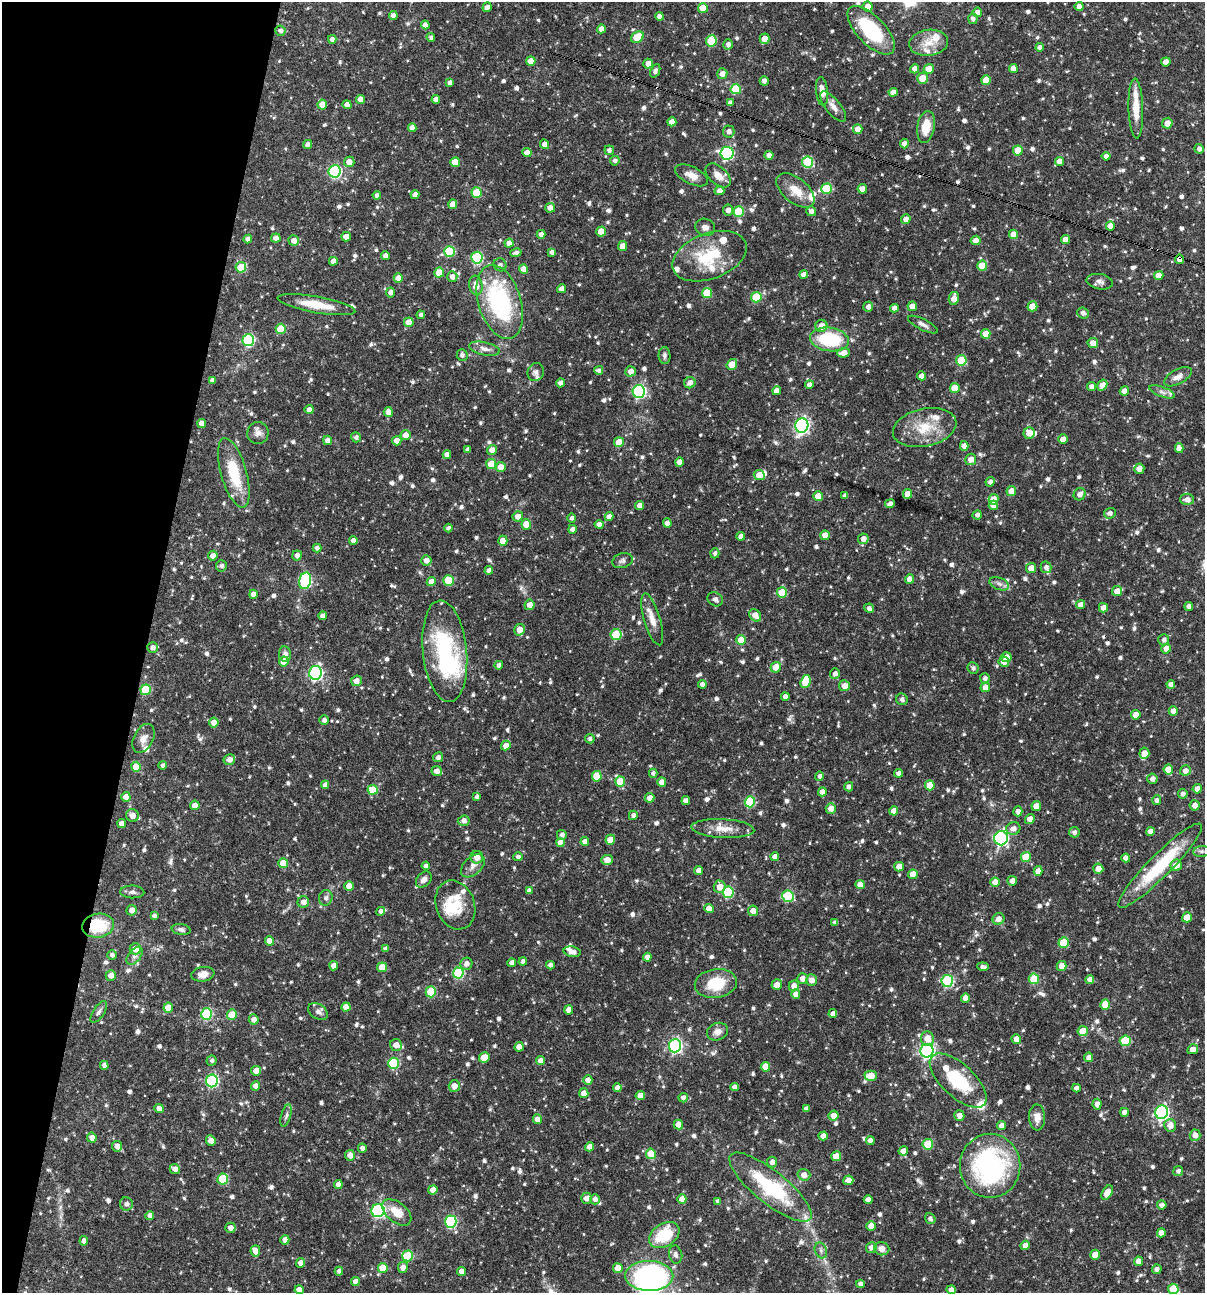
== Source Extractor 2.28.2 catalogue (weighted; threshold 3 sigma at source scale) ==
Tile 9 of 4 x 4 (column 1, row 3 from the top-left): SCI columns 250-1452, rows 1293-2583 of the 5187 x 5168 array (HDU 1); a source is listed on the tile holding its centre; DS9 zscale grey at full resolution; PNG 1207 x 1295 px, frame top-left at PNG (2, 2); each listed source drawn as its Kron ellipse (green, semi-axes under 4 px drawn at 4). Shown black and unused: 12% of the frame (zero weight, under 3 of 4 exposures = <1% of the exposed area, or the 3 px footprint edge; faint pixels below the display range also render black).
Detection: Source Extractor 2.28.2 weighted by HDU 2 'WHT'; one run over the whole footprint, this tile lists its part. Background 0.0711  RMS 0.0035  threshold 0.0159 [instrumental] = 3 sigma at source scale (4.5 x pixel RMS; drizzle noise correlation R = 1.50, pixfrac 1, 0.05/0.05 arcsec/px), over >= 5 px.
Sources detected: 957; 2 inside a brighter object's white glare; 4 cosmic-ray / hot-pixel residue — neither listed nor drawn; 26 inside a brighter listed object's ellipse — not listed separately; of the other 925, all 500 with FLUX_AUTO >= 1.04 (the completeness limit of this list) listed and drawn (425 fainter detections not listed), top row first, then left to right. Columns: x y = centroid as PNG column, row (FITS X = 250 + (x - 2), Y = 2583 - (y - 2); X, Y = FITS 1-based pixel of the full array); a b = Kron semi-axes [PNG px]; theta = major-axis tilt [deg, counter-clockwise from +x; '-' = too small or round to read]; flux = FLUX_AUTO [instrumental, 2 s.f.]
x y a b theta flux
1079 6 4 4 - 1.9
487 7 5 4 - 1.6
868 7 5 5 - 2.2
703 8 5 5 - 6.7
977 12 5 4 - 2.2
393 16 4 4 - 2.1
660 16 4 4 - 2.1
973 19 5 4 - 1.2
425 25 4 4 - 1.9
601 29 4 4 - 2.2
871 30 31 14 -46 23
280 31 5 5 - 1.2
431 37 5 4 - 1.1
637 37 7 5 36 10
332 39 4 4 - 1.6
765 39 5 5 - 2.8
711 41 5 5 - 11
929 43 19 13 8 5.5
728 44 5 5 - 1.3
1040 47 4 4 - 1.6
531 61 5 4 - 3
1166 62 5 4 - 2.7
648 64 5 5 - 2.7
1013 68 4 4 - 2.5
915 69 4 4 - 2.2
929 69 5 5 - 4.2
655 71 7 4 66 1.3
722 74 5 5 - 2.1
922 78 5 5 - 4
986 80 5 5 - 6.7
764 81 4 4 - 1.5
450 83 4 4 - 1.3
736 89 5 5 - 15
822 91 14 6 -83 3
893 92 4 4 - 2.2
360 99 4 4 - 2.3
436 99 4 4 - 1.9
730 103 4 4 - 1.5
322 104 5 5 - 4
347 105 4 4 - 2.3
833 107 18 7 -51 2.4
1136 108 30 7 -88 6.3
672 122 4 4 - 2.8
1167 123 5 5 - 2.6
926 127 16 8 80 7
412 128 4 4 - 2.1
858 129 5 4 - 2.4
729 131 6 6 - 1.6
307 144 5 4 - 1.3
544 144 5 4 - 2
904 144 4 4 - 2.1
1199 149 5 4 - 1.2
609 150 5 4 - 1.1
1018 150 5 5 - 7.1
527 153 4 4 - 3
727 153 6 6 - 46
769 155 4 4 - 2.3
1106 156 4 4 - 1.4
615 161 5 5 - 1.1
1060 161 4 4 - 2.6
349 162 5 5 - 2.8
455 162 5 5 - 5.5
808 162 5 5 - 21
335 171 6 6 - 46
692 175 18 8 -26 3.2
718 175 15 9 -42 3.6
827 189 5 5 - 16
862 189 4 4 - 3.1
795 190 22 12 -39 5.9
719 191 5 4 - 2
477 192 5 5 - 11
415 194 4 4 - 1.6
377 195 4 4 - 1.2
453 204 5 4 - 2.4
550 208 5 4 - 2.3
728 210 5 5 - 1.8
739 211 5 5 - 15
811 211 5 5 - 1.6
906 219 5 4 - 2.2
1110 226 4 4 - 1.9
705 227 10 8 -17 1.7
601 231 5 5 - 5.3
541 234 4 4 - 1.7
1014 234 4 4 - 3.8
346 237 5 4 - 2.2
276 238 4 4 - 2.5
248 239 4 4 - 1.9
1065 239 4 4 - 2.7
976 240 5 4 - 2.6
294 241 5 5 - 2.2
509 243 4 4 - 2.1
623 246 5 4 - 2.7
449 251 5 5 - 17
552 252 4 4 - 1.8
516 253 6 4 12 1.1
385 256 4 4 - 2
709 256 39 22 21 17
477 258 6 5 - 28
1180 259 4 4 - 2.1
333 261 4 4 - 2
500 265 7 6 - 1.1
982 266 5 5 - 7
241 267 5 5 - 8.7
524 269 5 4 - 3.4
439 272 5 5 - 5.5
804 274 4 4 - 2.2
1159 275 5 4 - 3.3
452 277 5 5 - 1.8
398 278 4 4 - 3
1100 282 13 7 -10 1.5
476 286 10 6 -82 3.6
562 289 4 4 - 2.1
391 292 5 4 - 1.8
707 293 5 5 - 11
756 297 5 5 - 12
954 299 7 5 80 3.1
500 302 38 21 -73 44
316 305 39 8 -10 8.3
912 306 5 4 - 3.3
1032 306 5 5 - 5.4
868 307 5 4 - 1.6
894 308 4 4 - 1.8
1083 313 6 5 - 1.3
421 315 4 4 - 1
409 322 5 5 - 4.5
923 324 16 5 -27 1.6
821 326 6 6 - 2.9
281 329 5 5 - 8.4
986 334 5 4 - 3.6
829 339 19 11 -9 23
248 340 6 6 - 36
1093 343 5 5 - 2.6
484 349 15 6 -13 2.1
844 353 6 5 - 3
462 355 6 5 - 1.2
664 356 8 6 -89 1.1
961 360 5 5 - 11
732 364 6 5 - 5.6
599 370 4 4 - 1.1
630 371 5 5 - 2.3
536 372 9 8 - 1.3
921 376 4 4 - 1.8
1178 377 15 7 28 2.5
213 380 4 4 - 1.5
561 383 4 4 - 2.2
690 383 6 5 - 1.8
809 385 4 4 - 1.6
1102 385 6 4 60 3
1091 387 4 4 - 1.5
955 388 5 5 - 6.2
639 391 6 6 - 48
777 391 4 4 - 2.9
1124 391 5 4 - 2.1
1162 392 13 5 -20 1.6
309 410 4 4 - 2
388 412 5 4 - 2.4
202 423 4 4 - 1.9
802 426 7 6 - 91
925 428 32 19 13 11
258 433 11 10 - 2
1029 433 6 5 - 3.2
405 435 5 5 - 2.9
356 437 5 4 - 1.2
1063 439 5 4 - 2.3
327 440 5 4 - 1.7
397 441 5 5 - 2.4
619 442 5 5 - 7.5
964 446 5 4 - 1.9
1179 448 5 4 - 2.3
468 449 4 4 - 1.3
492 450 5 5 - 2.2
447 455 4 4 - 1.9
971 459 5 5 - 2.5
679 462 4 4 - 2.2
491 464 5 5 - 5.7
501 467 5 5 - 3.2
1139 469 5 5 - 2.4
234 473 36 12 -74 15
759 475 6 5 - 3.5
990 482 5 4 - 1.3
1011 491 5 5 - 3.1
907 494 5 4 - 3.1
1080 494 6 6 - 2.1
818 496 5 5 - 5.1
845 496 4 4 - 1.3
994 499 5 5 - 2.9
1187 499 6 6 - 2.2
890 504 5 4 - 1.6
993 505 5 4 - 2.8
640 506 4 4 - 2.3
1110 513 6 5 - 1.4
977 515 5 4 - 1.2
518 516 5 5 - 2.3
609 517 4 4 - 2
572 518 4 4 - 1.1
667 523 5 4 - 2.3
526 524 5 5 - 5.2
599 524 4 4 - 1.4
448 528 4 4 - 1.2
572 529 4 4 - 1.8
825 535 4 4 - 2.8
741 536 4 4 - 2.3
863 539 5 5 - 2.3
353 540 4 4 - 1.4
503 541 5 4 - 3.2
317 548 4 4 - 1.2
715 553 5 4 - 1.1
297 555 5 4 - 1.8
213 556 5 4 - 2.1
426 560 5 5 - 2
622 561 10 7 18 1.2
221 566 5 5 - 1.2
1046 567 6 5 - 1.4
1031 568 5 5 - 2.7
489 570 4 4 - 1.3
909 579 5 4 - 2.3
448 580 5 5 - 11
305 581 8 6 74 41
431 582 4 4 - 2.6
999 584 10 6 -21 1.4
1117 591 5 5 - 3.2
782 592 5 5 - 10
253 594 4 4 - 2.6
715 599 8 6 -36 1.1
529 605 5 5 - 2.6
1081 605 5 4 - 2.2
1189 606 4 4 - 1.3
869 608 5 4 - 1.3
1103 608 4 4 - 2.6
755 615 7 5 -49 3
323 616 4 4 - 1.4
652 619 27 8 -73 4
519 630 6 5 - 3.3
616 634 5 5 - 15
741 640 5 5 - 6.2
1164 640 6 5 - 1.1
153 648 5 5 - 1.5
1166 648 5 4 - 2.4
445 651 51 22 -84 41
285 654 8 6 -81 1.5
1006 657 5 5 - 2.9
284 661 5 4 - 4.2
1004 662 5 5 - 2.4
499 665 4 4 - 1.5
776 667 5 5 - 4.8
973 668 6 5 - 1.1
315 673 7 6 - 66
835 673 5 5 - 1.5
985 678 5 5 - 1.1
356 681 5 5 - 2.4
806 682 7 5 71 12
702 684 4 4 - 1.6
1171 684 4 4 - 1.7
844 686 5 5 - 2.7
985 687 5 4 - 2.4
146 690 5 5 - 13
785 697 4 4 - 1.6
902 699 6 5 - 1.1
1173 711 5 4 - 1.8
1136 715 5 4 - 3.3
324 720 5 4 - 1.4
214 723 5 5 - 2.8
143 738 15 9 64 2.7
590 739 5 4 - 1
506 746 5 4 - 2.5
1144 753 5 5 - 3
438 757 5 5 - 1.2
229 759 6 5 - 2
163 765 4 4 - 1.1
136 767 5 5 - 5.5
1168 769 5 5 - 4.8
437 771 5 5 - 1.9
1185 771 5 5 - 2.3
653 773 4 4 - 1.1
898 773 4 4 - 1.5
597 776 5 5 - 9.6
820 776 5 4 - 1.2
1152 779 5 5 - 1.7
620 782 5 5 - 8.3
662 782 4 4 - 3.1
325 785 4 4 - 1.5
930 785 5 5 - 6.1
849 787 5 4 - 1.4
1197 789 5 4 - 2.1
373 790 5 5 - 7.8
822 792 4 4 - 2.2
1183 794 5 5 - 1.3
126 797 5 4 - 2.8
477 797 4 3 - 1.1
649 798 5 4 - 2.3
1157 800 5 4 - 1.1
686 801 4 4 - 1.6
750 802 5 5 - 20
195 805 5 4 - 2.5
1195 805 5 5 - 2
1036 806 5 4 - 4
831 808 5 5 - 2.9
894 811 4 4 - 2.9
1018 811 5 4 - 1.7
132 815 6 6 - 2.5
633 815 5 4 - 1.3
1030 819 5 5 - 2.4
464 821 6 5 - 1.7
122 823 4 4 - 2.5
723 829 31 9 -3 5.3
1013 829 7 6 - 2.2
1150 831 4 4 - 2.2
1074 832 5 5 - 1.2
562 835 5 5 - 1.3
1001 838 7 6 - 68
610 840 5 4 - 4.4
585 842 4 4 - 2.1
560 843 4 4 - 3.1
1202 851 8 5 6 1.2
477 857 6 6 - 2.8
518 857 4 4 - 1.1
775 857 4 4 - 2.4
1026 857 5 5 - 8.1
1126 858 4 4 - 2.1
607 860 6 5 - 2.7
283 863 5 5 - 6.4
1176 865 6 5 - 3.9
426 866 4 4 - 1.3
473 866 14 9 43 2.4
1160 866 58 11 45 24
899 867 5 5 - 3.2
1098 869 5 5 - 2.9
698 870 4 4 - 2.3
1038 871 5 4 - 2.4
913 874 5 4 - 4.3
424 879 9 6 48 1.7
1012 881 5 5 - 2
995 882 4 4 - 3.1
860 884 4 4 - 3
349 886 5 5 - 2.9
719 887 6 6 - 3.5
529 891 4 4 - 1.4
132 892 12 6 -2 1.2
728 892 5 5 - 22
788 896 6 5 - 23
326 898 8 6 74 1.2
303 902 6 5 - 2.2
455 905 25 19 -70 9.3
709 908 4 4 - 3.4
132 910 5 5 - 2.1
380 911 4 4 - 1.1
753 911 5 5 - 2.6
154 916 4 4 - 1.2
1187 917 5 4 - 5.6
999 919 6 5 - 2.1
835 922 4 4 - 1.3
98 926 16 12 8 14
181 930 9 5 -10 1.1
269 941 4 4 - 3.4
1064 943 5 5 - 9.8
135 949 6 5 - 3.8
385 949 4 4 - 1.3
572 952 9 5 -11 2.3
112 955 5 4 - 1.2
135 956 10 6 52 1.5
647 957 4 4 - 1.7
523 962 4 4 - 1.2
512 963 4 4 - 1.6
466 964 6 6 - 2
550 965 4 4 - 1.5
334 966 4 4 - 2.5
1061 966 5 5 - 3.1
382 967 5 5 - 5.8
983 967 6 4 -7 1.2
458 973 5 5 - 23
203 974 11 7 10 2.7
111 975 5 5 - 2.4
802 978 5 5 - 2.6
1034 979 5 5 - 12
1090 979 4 4 - 2.2
811 980 5 5 - 2.3
947 981 6 5 - 30
716 983 21 14 8 13
777 984 5 5 - 2.5
794 986 5 5 - 2.4
431 992 5 5 - 14
796 994 5 4 - 2.5
965 998 5 4 - 3
1105 1004 5 5 - 6.1
346 1007 4 4 - 3.1
168 1008 5 5 - 4.3
569 1010 5 4 - 2.9
99 1012 12 5 57 1.2
318 1012 11 7 -34 1.4
207 1014 6 5 - 26
232 1014 5 5 - 6
833 1014 4 4 - 1.8
254 1019 5 5 - 2.1
1083 1031 5 5 - 7
717 1032 11 8 20 2.2
927 1038 7 6 - 3.7
1016 1039 5 4 - 2.4
1125 1041 5 5 - 15
396 1045 6 6 - 2.6
675 1046 6 6 - 70
519 1047 5 4 - 3
1193 1049 5 4 - 2.7
927 1051 7 6 - 83
484 1057 5 5 - 4.7
1089 1057 5 4 - 1.8
212 1061 5 5 - 1.1
540 1061 4 4 - 2.2
393 1063 5 5 - 21
104 1065 4 4 - 1.4
765 1067 5 4 - 4
256 1071 5 5 - 2.8
871 1076 6 5 - 5.2
588 1080 5 4 - 2.6
958 1080 36 16 -43 20
212 1081 6 6 - 43
256 1086 5 4 - 2.3
454 1086 6 5 - 2.6
734 1087 4 4 - 1.8
617 1088 4 4 - 2.1
1076 1088 4 4 - 1.6
584 1093 5 4 - 2.7
640 1095 5 4 - 2.7
683 1098 4 4 - 1.5
1097 1104 5 4 - 2.1
159 1108 5 4 - 2.6
806 1109 4 4 - 1.4
1124 1112 4 4 - 1.8
1162 1112 7 6 - 68
286 1115 11 5 74 1.1
834 1115 5 5 - 3
959 1116 5 5 - 2.3
1037 1117 13 8 -88 3
537 1119 5 4 - 2.1
678 1125 5 4 - 3.7
1001 1125 4 4 - 2.1
1170 1125 6 6 - 2.5
1195 1135 5 5 - 2.4
823 1136 4 4 - 2.2
92 1138 5 5 - 2.3
211 1140 5 4 - 2.6
870 1141 4 4 - 2.1
928 1144 5 5 - 13
117 1146 5 5 - 2.4
590 1147 4 4 - 2.4
362 1148 4 4 - 1.2
903 1151 5 4 - 2.5
651 1154 5 5 - 7.2
350 1155 5 5 - 2.5
836 1156 5 5 - 5.1
772 1162 5 5 - 1.6
990 1166 32 30 90 60
175 1169 5 5 - 2
1178 1171 5 5 - 1.2
804 1175 6 5 - 2.8
223 1179 5 5 - 18
848 1180 5 4 - 2.5
338 1185 4 4 - 2.2
770 1187 51 16 -39 30
433 1190 4 4 - 2.5
1107 1193 8 5 60 4.6
587 1198 5 5 - 2.4
595 1199 5 5 - 1.7
682 1199 5 4 - 2.6
868 1199 4 4 - 2.2
718 1201 4 4 - 1.2
126 1204 6 6 - 1.4
1162 1205 5 4 - 1.5
378 1211 6 6 - 44
397 1212 17 10 -39 5.9
150 1216 4 4 - 1.6
930 1218 6 5 - 1.2
451 1222 6 5 - 36
871 1226 5 4 - 3.3
230 1228 5 5 - 2.1
1161 1233 4 4 - 2.6
664 1235 16 11 33 15
285 1240 5 4 - 2.3
84 1241 4 4 - 1.7
1025 1245 5 4 - 2.3
871 1247 5 5 - 2.3
882 1249 7 6 - 2.4
821 1250 8 6 -70 1.1
255 1251 5 4 - 2.7
676 1255 9 6 -76 1.2
1095 1255 5 5 - 5.5
408 1256 5 5 - 17
1138 1261 4 4 - 3
300 1263 5 4 - 2.1
403 1267 5 5 - 2.4
383 1268 5 5 - 6.7
618 1268 5 5 - 4.2
1157 1269 5 4 - 1.5
339 1271 4 4 - 1.2
461 1272 4 4 - 2.5
649 1276 24 15 -1 49
355 1282 4 4 - 2.2
861 1284 4 4 - 1.5
1173 1289 5 5 - 9.5
299 1290 4 4 - 2.5
951 1290 5 4 - 1.7
Overlapping masked pixels (flux is a lower limit): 3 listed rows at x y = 1180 259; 1160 866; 98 926
Isophote crosses this tile's border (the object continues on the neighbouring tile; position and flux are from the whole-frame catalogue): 2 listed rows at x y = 1202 851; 1173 1289